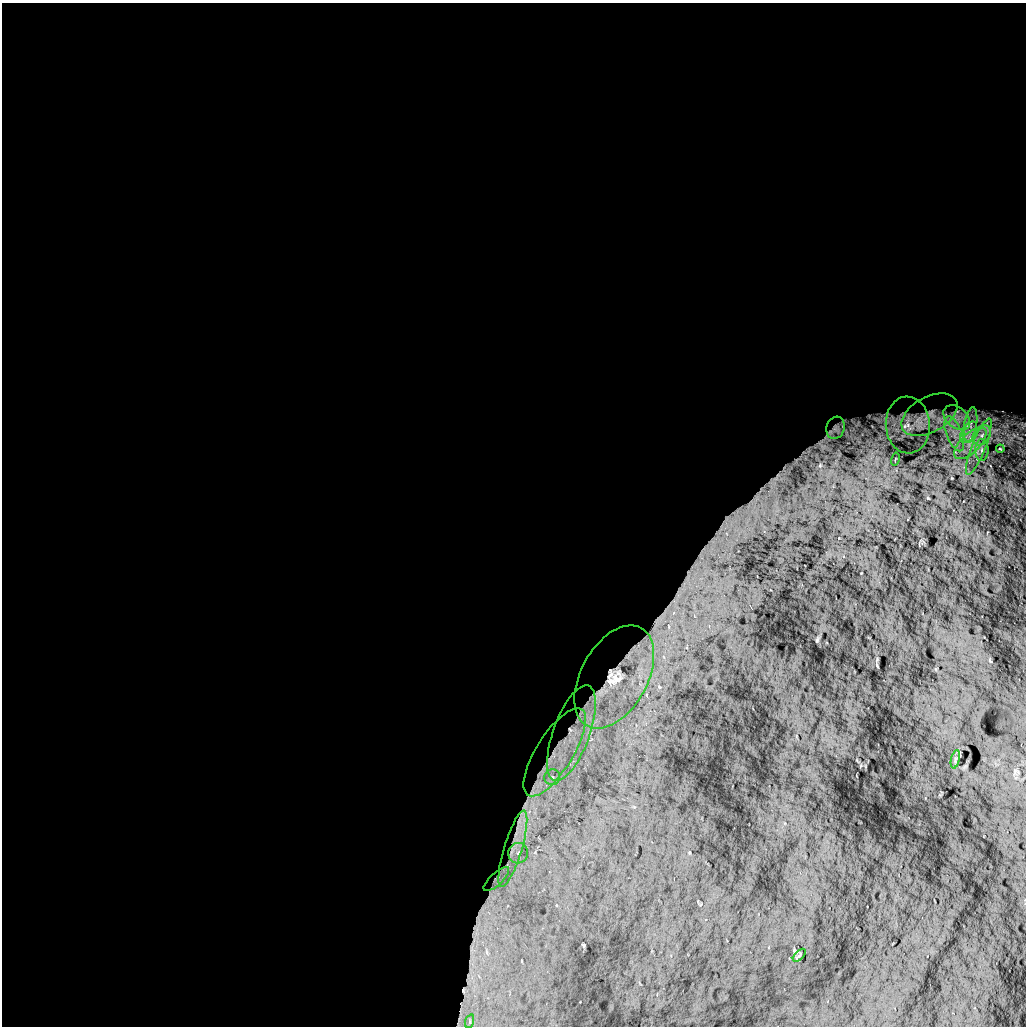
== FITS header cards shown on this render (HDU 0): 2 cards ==
NAXIS1  =                 1024 /
NAXIS2  =                 1024 /

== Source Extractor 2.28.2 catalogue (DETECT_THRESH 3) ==
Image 1024 x 1024 px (HDU 0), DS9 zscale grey, 1 PNG px = 1 image px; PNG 1028 x 1028 px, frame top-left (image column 1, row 1024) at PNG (2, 3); each listed source drawn as its Kron ellipse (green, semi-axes under 4 px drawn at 4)
Background 5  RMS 770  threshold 2300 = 3 sigma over >= 5 px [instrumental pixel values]
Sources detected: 23; all 23 listed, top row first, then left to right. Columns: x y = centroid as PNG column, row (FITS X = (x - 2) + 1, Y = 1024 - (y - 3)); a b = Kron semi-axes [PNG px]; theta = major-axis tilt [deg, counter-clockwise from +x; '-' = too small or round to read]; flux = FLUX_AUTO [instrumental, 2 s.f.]
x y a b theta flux
929 415 30 17 29 1.3e+06
957 418 15 10 -40 6.6e+05
908 425 28 22 -85 1.6e+06
971 425 18 6 82 5.2e+05
835 428 11 9 72 2.5e+05
969 432 12 7 60 4.2e+05
954 434 18 7 -69 7.1e+05
982 435 11 8 54 4.2e+05
970 443 20 9 45 8.9e+05
979 447 30 7 68 8.0e+05
1000 449 4 3 - 4.8e+04
982 450 11 6 90 2.2e+05
895 459 6 2 77 4.8e+04
614 677 56 33 61 5.1e+06
571 733 50 18 70 2.5e+06
555 752 51 18 58 1.4e+06
955 759 9 4 77 1.0e+05
552 777 8 7 - 2.4e+05
513 849 40 9 73 1.0e+06
518 853 10 10 - 4.1e+05
496 879 16 6 43 2.4e+05
799 955 8 3 45 6.2e+04
470 1021 7 4 72 1.1e+05